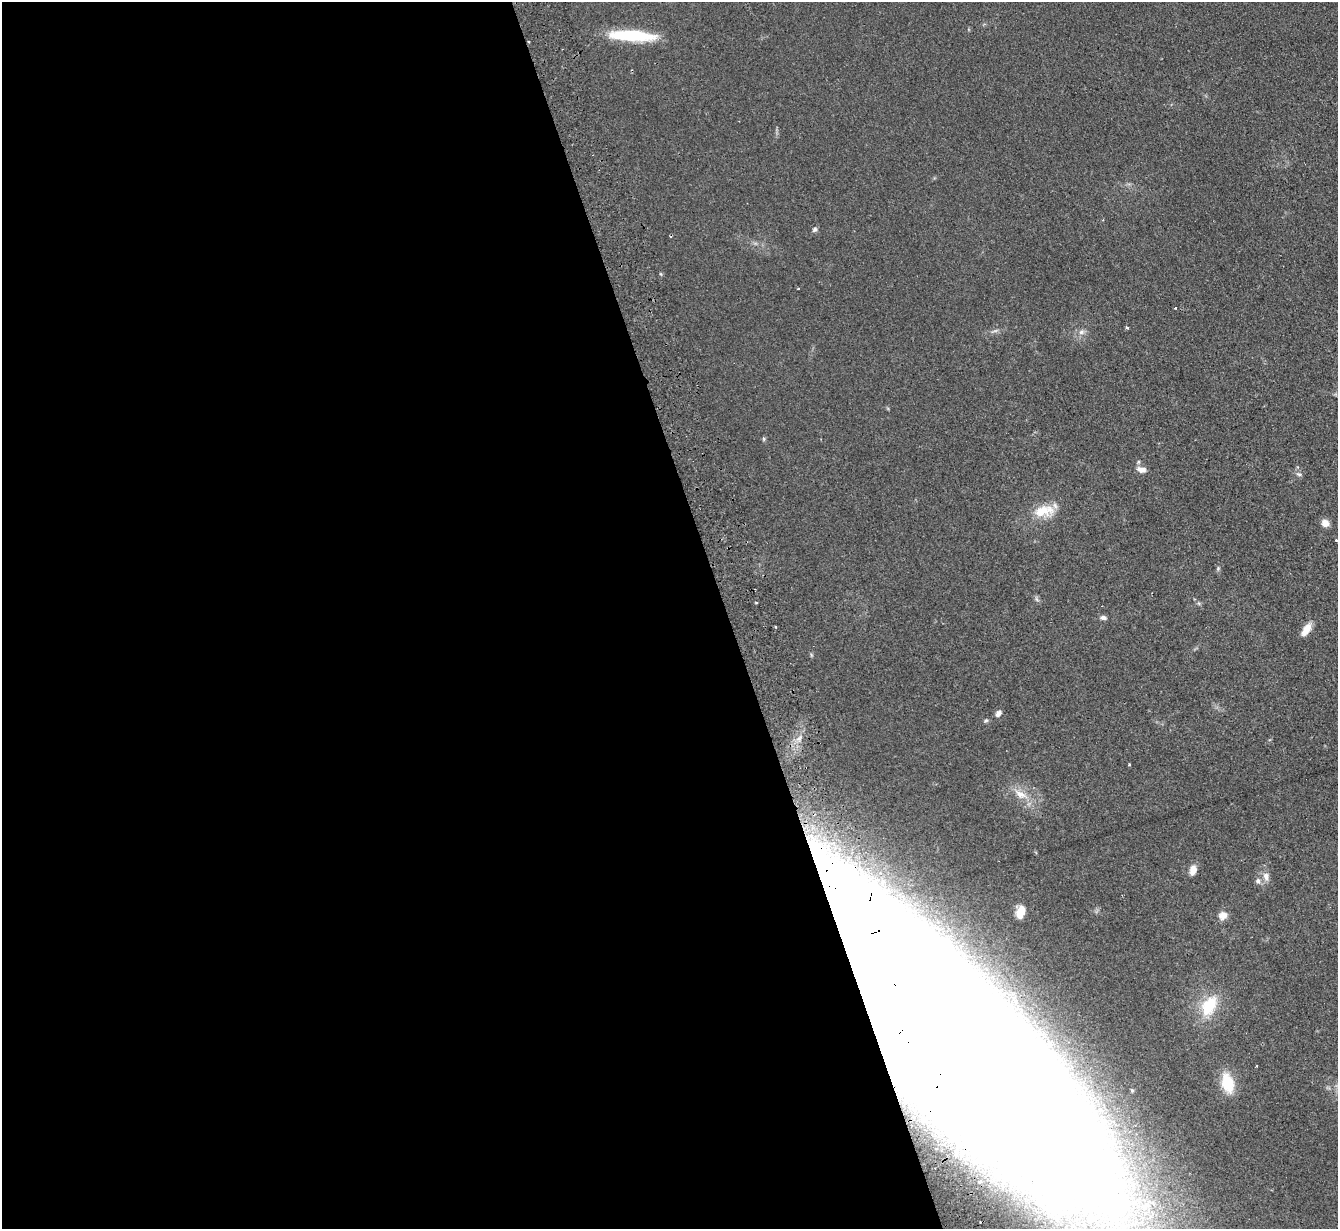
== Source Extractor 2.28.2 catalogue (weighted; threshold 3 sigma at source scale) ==
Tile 9 of 4 x 4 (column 1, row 3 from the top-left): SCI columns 49-1384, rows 1386-2612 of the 5439 x 5351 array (HDU 1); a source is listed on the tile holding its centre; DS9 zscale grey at full resolution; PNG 1340 x 1231 px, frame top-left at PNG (2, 2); no overlay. Shown black and unused: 54% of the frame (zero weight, under 2 of 3 exposures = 3% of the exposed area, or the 3 px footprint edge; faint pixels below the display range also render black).
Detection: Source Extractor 2.28.2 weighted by HDU 2 'WHT'; one run over the whole footprint, this tile lists its part. Background 0.0751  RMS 0.0075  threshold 0.0339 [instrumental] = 3 sigma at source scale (4.5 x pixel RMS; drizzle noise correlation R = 1.50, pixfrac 1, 0.05/0.05 arcsec/px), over >= 5 px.
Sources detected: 33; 2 inside a brighter object's white glare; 1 cosmic-ray / hot-pixel residue — not listed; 1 inside a brighter listed object's ellipse — not listed separately; the other 29 listed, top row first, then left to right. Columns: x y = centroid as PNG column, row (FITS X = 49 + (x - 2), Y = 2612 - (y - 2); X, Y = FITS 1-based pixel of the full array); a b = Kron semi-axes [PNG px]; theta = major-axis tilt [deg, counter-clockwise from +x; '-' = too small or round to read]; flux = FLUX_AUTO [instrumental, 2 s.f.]
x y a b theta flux
632 36 53 11 -3 39
529 42 3 2 - 0.87
815 229 7 5 45 1.5
799 289 3 2 - 0.76
1175 308 3 2 - 1
1127 327 4 3 - 0.98
1082 332 8 6 21 2.3
764 439 6 4 -72 0.92
1141 470 12 7 -12 4.2
1299 474 9 3 -13 1.2
1044 511 29 14 12 16
1325 523 8 7 - 5.6
1337 540 4 3 - 1.9
756 603 3 2 - 0.7
1103 618 8 5 -14 2
1307 629 13 10 64 6.6
998 713 7 5 46 2.9
986 720 6 4 19 0.97
1129 764 4 3 - 0.62
1020 794 17 8 -24 8
1193 870 10 7 77 5.6
1266 876 12 8 -73 4.2
1258 881 7 6 - 2.1
1021 912 15 9 72 11
1223 916 12 10 24 4.6
1209 1006 29 16 63 25
959 1045 259 68 -46 5100
1227 1083 18 11 -75 23
1132 1090 5 4 - 1.1
Overlapping masked pixels (flux is a lower limit): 1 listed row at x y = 959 1045
Isophote crosses this tile's border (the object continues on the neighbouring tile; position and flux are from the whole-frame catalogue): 2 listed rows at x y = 1337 540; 959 1045